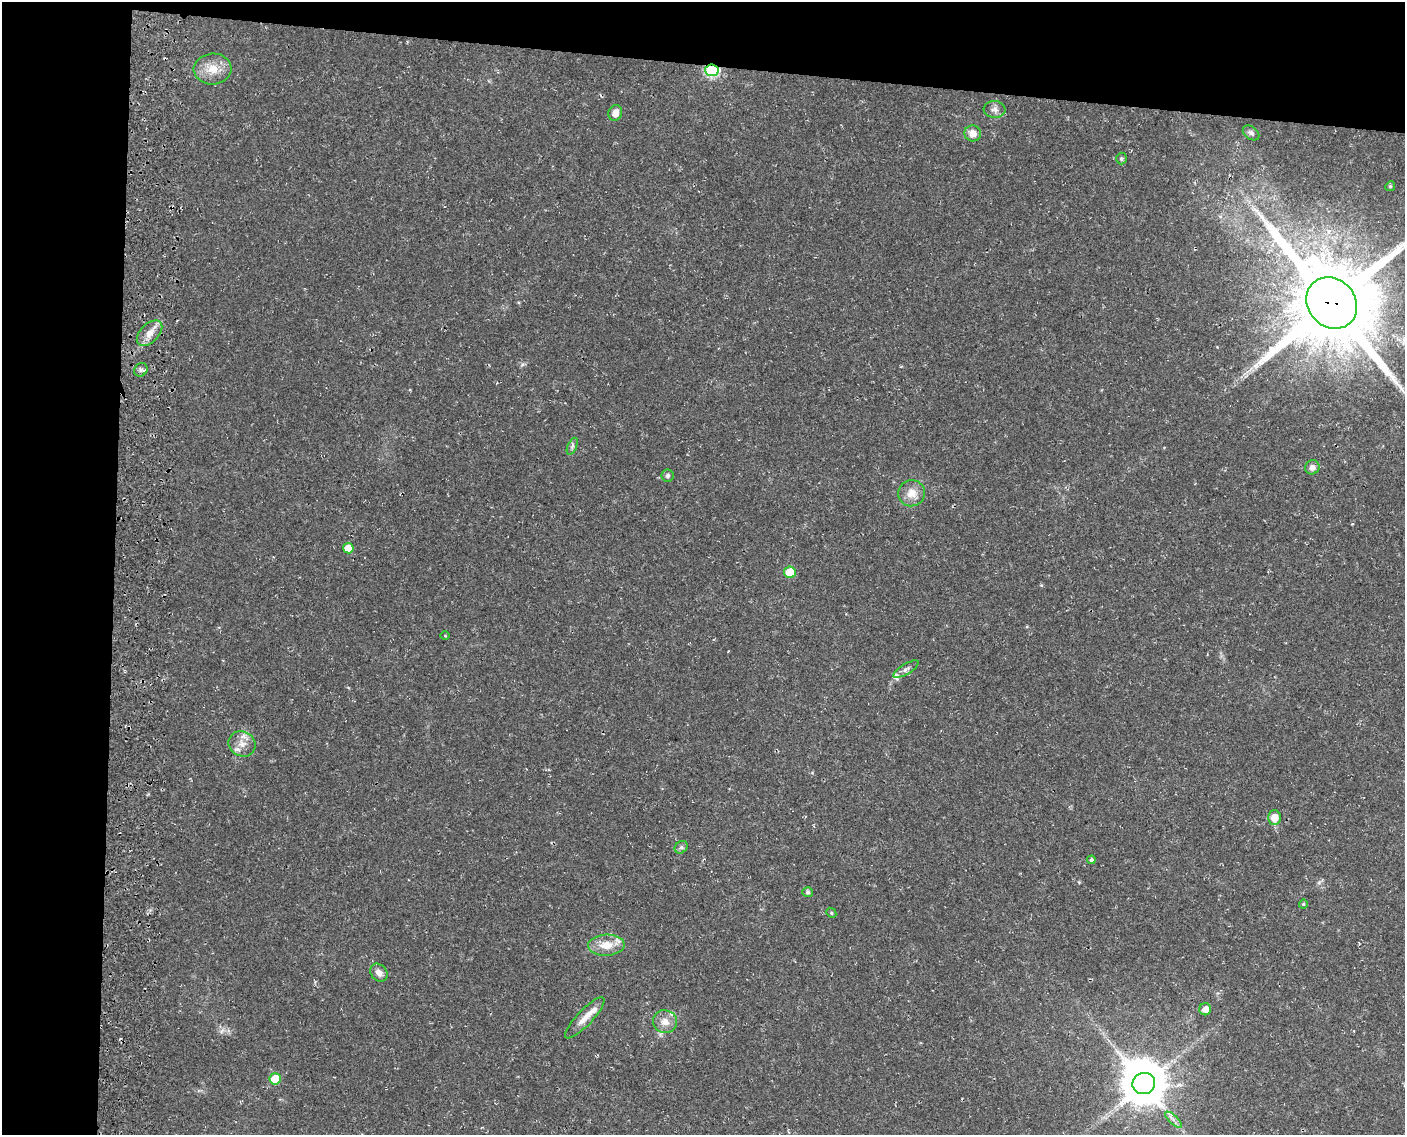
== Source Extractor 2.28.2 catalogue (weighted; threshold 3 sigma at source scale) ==
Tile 1 of 3 x 4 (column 1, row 1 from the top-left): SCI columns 344-1746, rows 3409-4541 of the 4897 x 4553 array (HDU 1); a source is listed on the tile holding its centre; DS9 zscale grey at full resolution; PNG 1407 x 1137 px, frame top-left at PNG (2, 2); each listed source drawn as its Kron ellipse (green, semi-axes under 4 px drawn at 4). Shown black and unused: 14% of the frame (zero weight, under 3 of 4 exposures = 5% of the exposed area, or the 3 px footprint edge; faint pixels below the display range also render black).
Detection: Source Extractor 2.28.2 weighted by HDU 2 'WHT'; one run over the whole footprint, this tile lists its part. Background 0.0198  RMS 0.0035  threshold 0.0157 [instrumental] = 3 sigma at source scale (4.5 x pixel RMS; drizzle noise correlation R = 1.50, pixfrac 1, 0.0396/0.0396 arcsec/px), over >= 5 px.
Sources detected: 39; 1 inside a brighter object's white glare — neither listed nor drawn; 4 inside a brighter listed object's ellipse — not listed separately; the other 34 listed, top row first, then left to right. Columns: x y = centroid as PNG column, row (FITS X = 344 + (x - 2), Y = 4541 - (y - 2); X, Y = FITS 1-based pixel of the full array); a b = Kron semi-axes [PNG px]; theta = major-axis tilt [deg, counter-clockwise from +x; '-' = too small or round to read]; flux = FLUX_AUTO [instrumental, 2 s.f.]
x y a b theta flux
213 69 19 15 4 5.7
712 70 6 6 - 42
995 109 11 8 -4 1.6
615 113 8 6 70 2.5
973 133 8 8 - 2.7
1251 133 9 6 -38 1
1121 158 6 5 - 0.63
1390 186 5 4 - 0.52
1332 303 27 24 -48 5300
149 333 15 9 44 3.3
141 370 7 6 - 0.96
572 446 9 4 67 0.85
1312 467 7 7 - 1.8
667 475 6 6 - 0.79
912 493 13 13 - 4
348 548 5 5 - 4.8
790 572 6 5 - 10
445 636 5 3 - 0.27
906 669 14 5 31 1.3
242 744 14 12 -29 3.5
1274 817 7 6 - 3.6
681 847 7 6 - 0.76
1091 860 4 4 - 0.65
807 892 5 5 - 0.72
1303 904 4 4 - 0.41
831 913 5 4 - 0.44
606 945 18 10 2 5.5
379 973 10 7 -51 1.9
1205 1009 6 6 - 2.7
585 1018 27 8 46 3.8
665 1022 12 11 - 3.1
275 1079 6 5 - 9.4
1144 1084 11 10 - 1300
1173 1120 11 3 -44 1.1
Overlapping masked pixels (flux is a lower limit): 2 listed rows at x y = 712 70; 1332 303
Isophote crosses this tile's border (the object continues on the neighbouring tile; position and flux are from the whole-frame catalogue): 1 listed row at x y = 1332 303